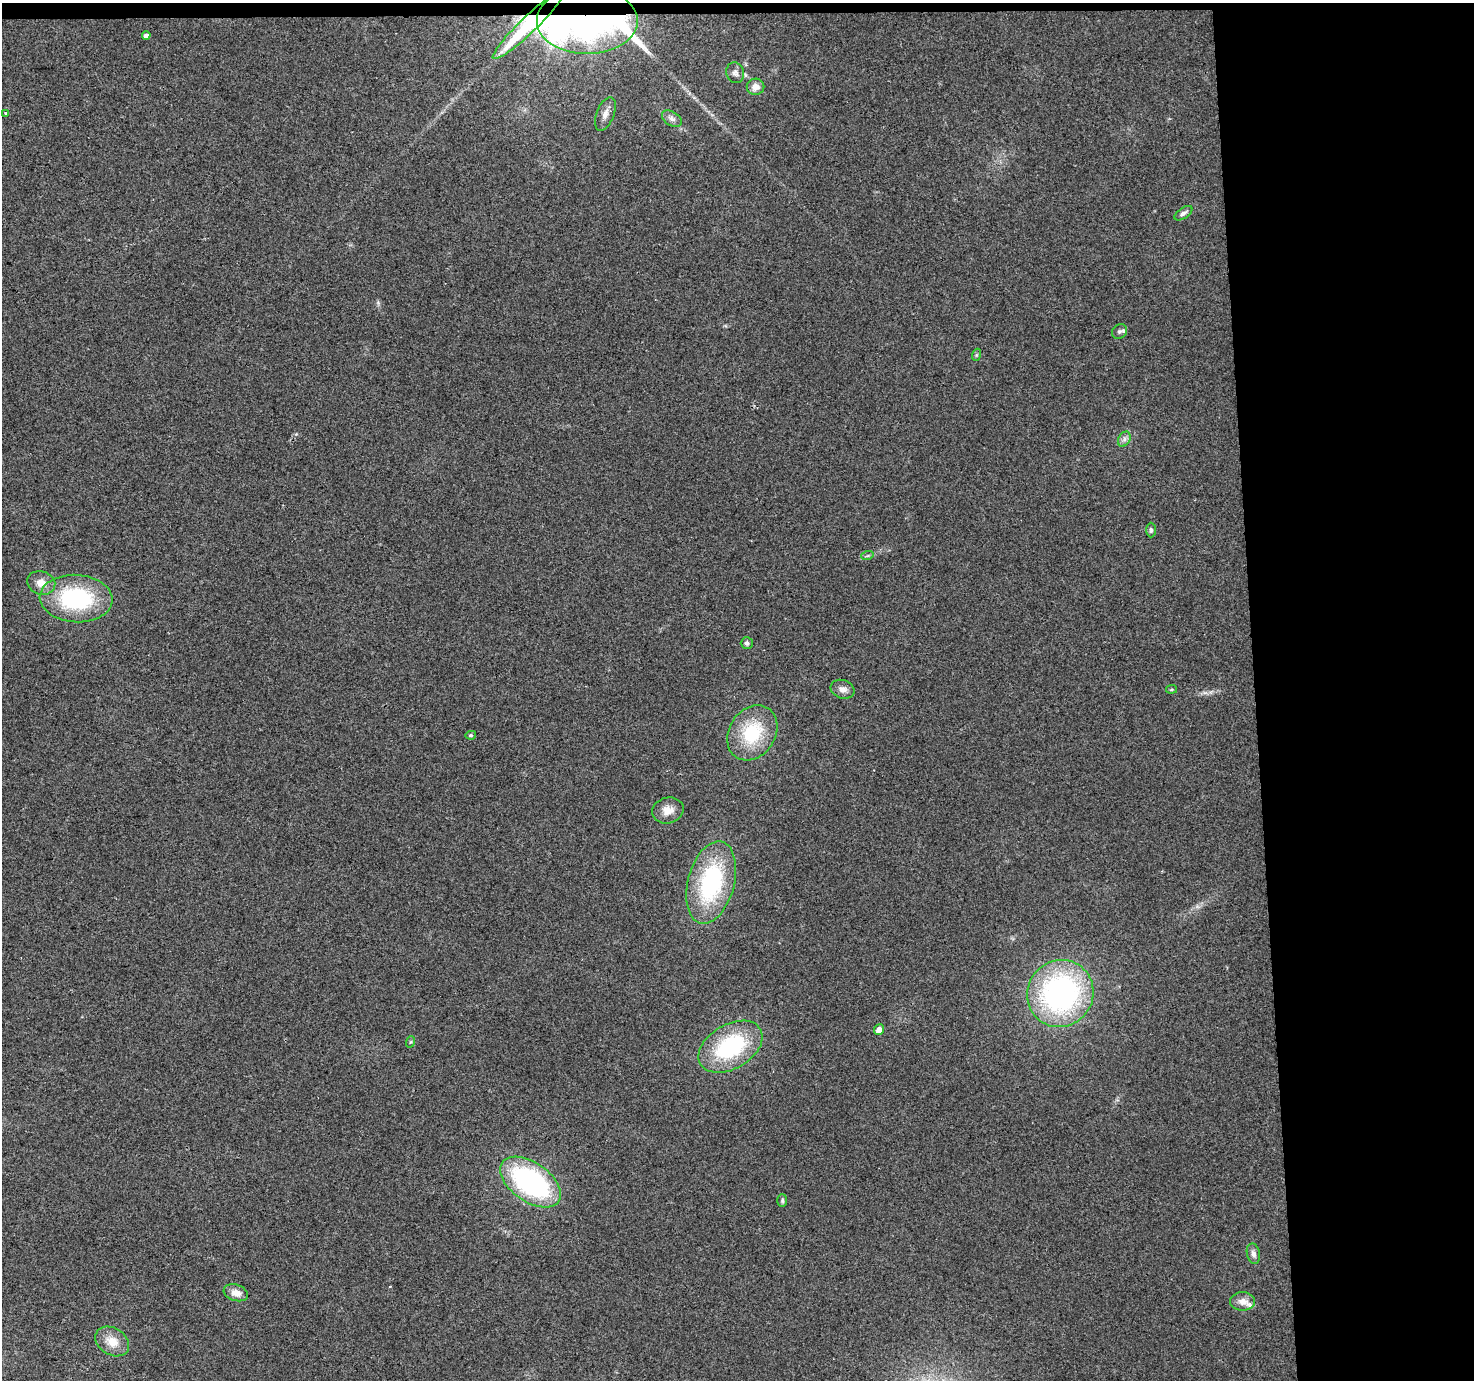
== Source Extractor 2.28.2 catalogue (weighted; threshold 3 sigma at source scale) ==
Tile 3 of 3 x 3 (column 3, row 1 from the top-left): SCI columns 2946-4417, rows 2781-4158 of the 4417 x 4158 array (HDU 1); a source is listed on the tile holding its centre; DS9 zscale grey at full resolution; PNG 1476 x 1382 px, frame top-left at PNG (2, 3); each listed source drawn as its Kron ellipse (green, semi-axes under 4 px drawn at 4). Shown black and unused: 16% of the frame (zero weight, under 2 of 3 exposures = <1% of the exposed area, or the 3 px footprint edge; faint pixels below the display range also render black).
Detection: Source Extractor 2.28.2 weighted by HDU 2 'WHT'; one run over the whole footprint, this tile lists its part. Background 0.0484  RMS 0.0068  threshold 0.0304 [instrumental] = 3 sigma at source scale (4.5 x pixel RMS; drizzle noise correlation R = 1.50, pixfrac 1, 0.0396/0.0396 arcsec/px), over >= 5 px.
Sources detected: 37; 2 inside a brighter object's white glare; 1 cosmic-ray / hot-pixel residue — neither listed nor drawn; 1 inside a brighter listed object's ellipse — not listed separately; the other 33 listed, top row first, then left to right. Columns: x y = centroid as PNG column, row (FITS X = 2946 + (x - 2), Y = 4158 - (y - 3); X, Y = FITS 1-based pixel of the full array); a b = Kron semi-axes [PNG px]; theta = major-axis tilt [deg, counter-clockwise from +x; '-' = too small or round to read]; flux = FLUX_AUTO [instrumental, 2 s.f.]
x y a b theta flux
587 20 51 32 0 110
528 25 48 8 44 48
146 35 4 4 - 2.9
735 73 10 9 - 2.8
755 87 9 8 - 5.5
6 114 3 3 - 2.6
605 114 17 9 69 5.4
672 119 11 7 -33 2.9
1183 213 10 5 35 2.3
1119 332 8 7 - 2
976 355 6 4 71 0.99
1124 439 8 5 61 2.3
1151 530 7 5 -90 1.4
867 556 6 4 18 1.1
41 583 14 11 -19 7.5
76 598 36 24 -4 72
747 643 6 6 - 1.8
843 689 12 9 -19 3.9
1172 689 5 3 - 0.89
752 733 29 23 57 37
471 735 5 4 - 1.1
668 810 16 13 14 7.2
711 882 42 23 75 79
1060 994 34 33 - 160
879 1030 5 5 - 4.4
410 1042 6 4 70 0.81
730 1047 35 22 31 65
530 1182 34 19 -35 120
782 1200 6 5 - 1.2
1253 1254 10 6 -76 3.1
236 1293 12 8 -18 5.9
1243 1301 12 9 0 5.4
112 1341 18 13 -32 11
Overlapping masked pixels (flux is a lower limit): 2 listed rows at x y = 587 20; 528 25